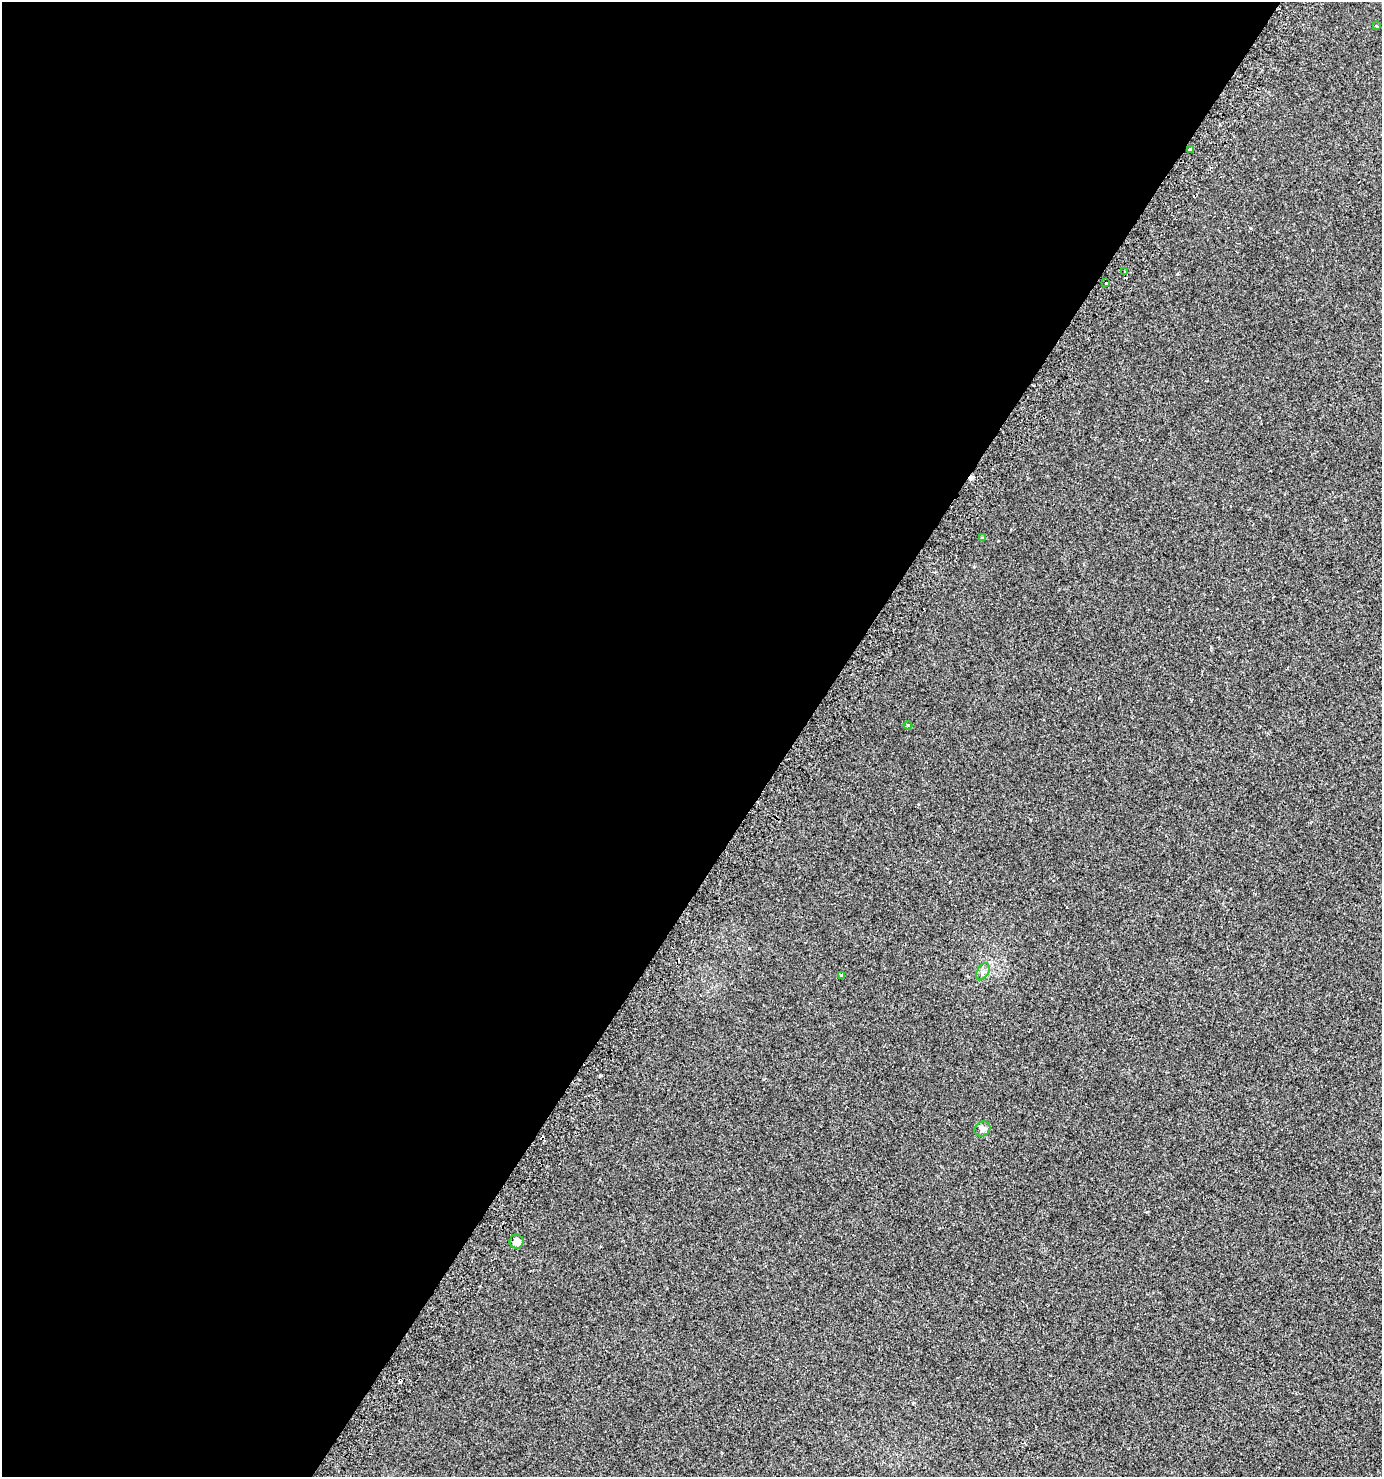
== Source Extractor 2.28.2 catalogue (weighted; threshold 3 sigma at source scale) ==
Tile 5 of 4 x 4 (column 1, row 2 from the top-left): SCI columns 242-1621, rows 3001-4475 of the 6073 x 6015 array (HDU 1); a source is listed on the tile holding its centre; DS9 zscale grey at full resolution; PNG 1384 x 1479 px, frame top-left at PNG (2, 2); each listed source drawn as its Kron ellipse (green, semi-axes under 4 px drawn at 4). Shown black and unused: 58% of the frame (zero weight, under 2 of 3 exposures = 3% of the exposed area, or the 3 px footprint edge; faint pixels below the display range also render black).
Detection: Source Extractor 2.28.2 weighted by HDU 2 'WHT'; one run over the whole footprint, this tile lists its part. Background 0.00326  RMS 0.0043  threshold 0.0195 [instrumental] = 3 sigma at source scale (4.5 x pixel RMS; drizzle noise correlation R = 1.50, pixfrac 1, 0.0396/0.0396 arcsec/px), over >= 5 px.
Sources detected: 14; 4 cosmic-ray / hot-pixel residue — neither listed nor drawn; the other 10 listed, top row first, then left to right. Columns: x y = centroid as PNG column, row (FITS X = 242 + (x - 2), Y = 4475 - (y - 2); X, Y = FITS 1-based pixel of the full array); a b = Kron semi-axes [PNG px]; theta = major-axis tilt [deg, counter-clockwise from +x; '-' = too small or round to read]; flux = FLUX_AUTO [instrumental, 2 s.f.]
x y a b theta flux
1377 26 3 3 - 0.56
1191 150 3 3 - 10
1125 272 3 3 - 2
1106 283 3 2 - 1.3
982 538 4 4 - 0.5
908 725 4 4 - 0.42
983 972 9 6 58 1.4
841 976 4 3 - 1.9
982 1129 8 7 - 1.3
517 1242 7 7 - 2.8
Overlapping masked pixels (flux is a lower limit): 1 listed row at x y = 1191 150